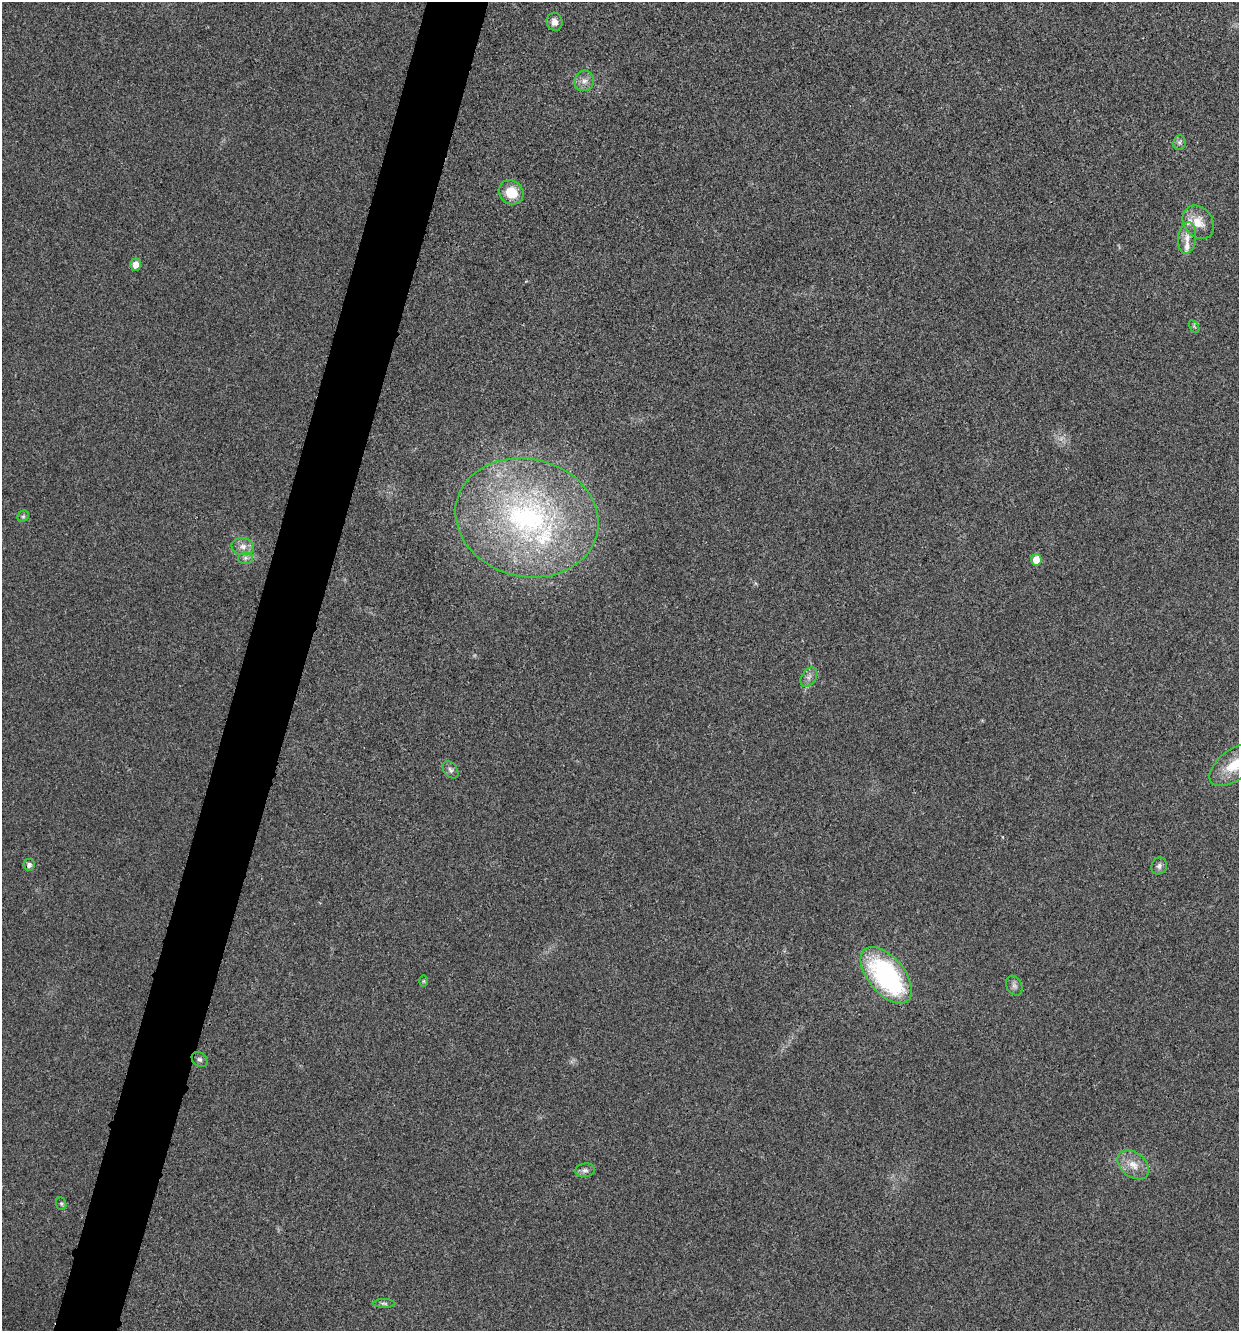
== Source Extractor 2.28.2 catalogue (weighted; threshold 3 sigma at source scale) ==
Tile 7 of 4 x 4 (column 3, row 2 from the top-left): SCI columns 2608-3844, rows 2666-3994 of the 5343 x 5332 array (HDU 1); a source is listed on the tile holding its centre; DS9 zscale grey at full resolution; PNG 1241 x 1333 px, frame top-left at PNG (2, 2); each listed source drawn as its Kron ellipse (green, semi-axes under 4 px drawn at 4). Shown black and unused: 5% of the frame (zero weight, under 3 of 4 exposures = <1% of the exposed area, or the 3 px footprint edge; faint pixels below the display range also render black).
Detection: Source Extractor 2.28.2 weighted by HDU 2 'WHT'; one run over the whole footprint, this tile lists its part. Background 0.0283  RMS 0.0061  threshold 0.0274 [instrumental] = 3 sigma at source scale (4.5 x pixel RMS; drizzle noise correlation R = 1.50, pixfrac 1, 0.05/0.05 arcsec/px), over >= 5 px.
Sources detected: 29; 3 inside a brighter listed object's ellipse — not listed separately; the other 26 listed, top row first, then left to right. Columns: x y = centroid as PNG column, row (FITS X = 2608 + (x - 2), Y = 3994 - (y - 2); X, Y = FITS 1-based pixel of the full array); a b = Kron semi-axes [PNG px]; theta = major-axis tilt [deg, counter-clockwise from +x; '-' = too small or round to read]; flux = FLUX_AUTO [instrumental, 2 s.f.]
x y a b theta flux
555 22 9 8 - 3.6
584 81 10 9 - 4
1179 143 7 6 - 1.6
511 192 13 11 -38 14
1198 222 18 14 -52 9.8
1187 238 16 9 84 5.4
136 265 6 5 - 5.3
1194 326 7 4 -56 0.89
23 516 6 5 - 0.99
527 518 72 59 -13 170
243 546 11 8 -5 4.1
245 558 7 6 - 1.7
1036 560 6 5 - 7.9
809 677 11 7 55 2.8
1234 765 29 15 36 19
450 770 10 6 -51 2
29 865 6 5 - 2.5
1159 866 9 7 65 2.1
886 975 33 18 -50 94
423 981 6 4 90 0.67
1014 986 10 7 -61 2.3
199 1059 8 6 -42 1.7
1133 1165 18 12 -39 8.1
585 1170 10 7 7 2.2
61 1204 6 5 - 1
384 1303 11 4 -1 1.3
Overlapping masked pixels (flux is a lower limit): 1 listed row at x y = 886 975
Isophote crosses this tile's border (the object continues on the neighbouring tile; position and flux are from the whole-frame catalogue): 1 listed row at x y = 1234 765